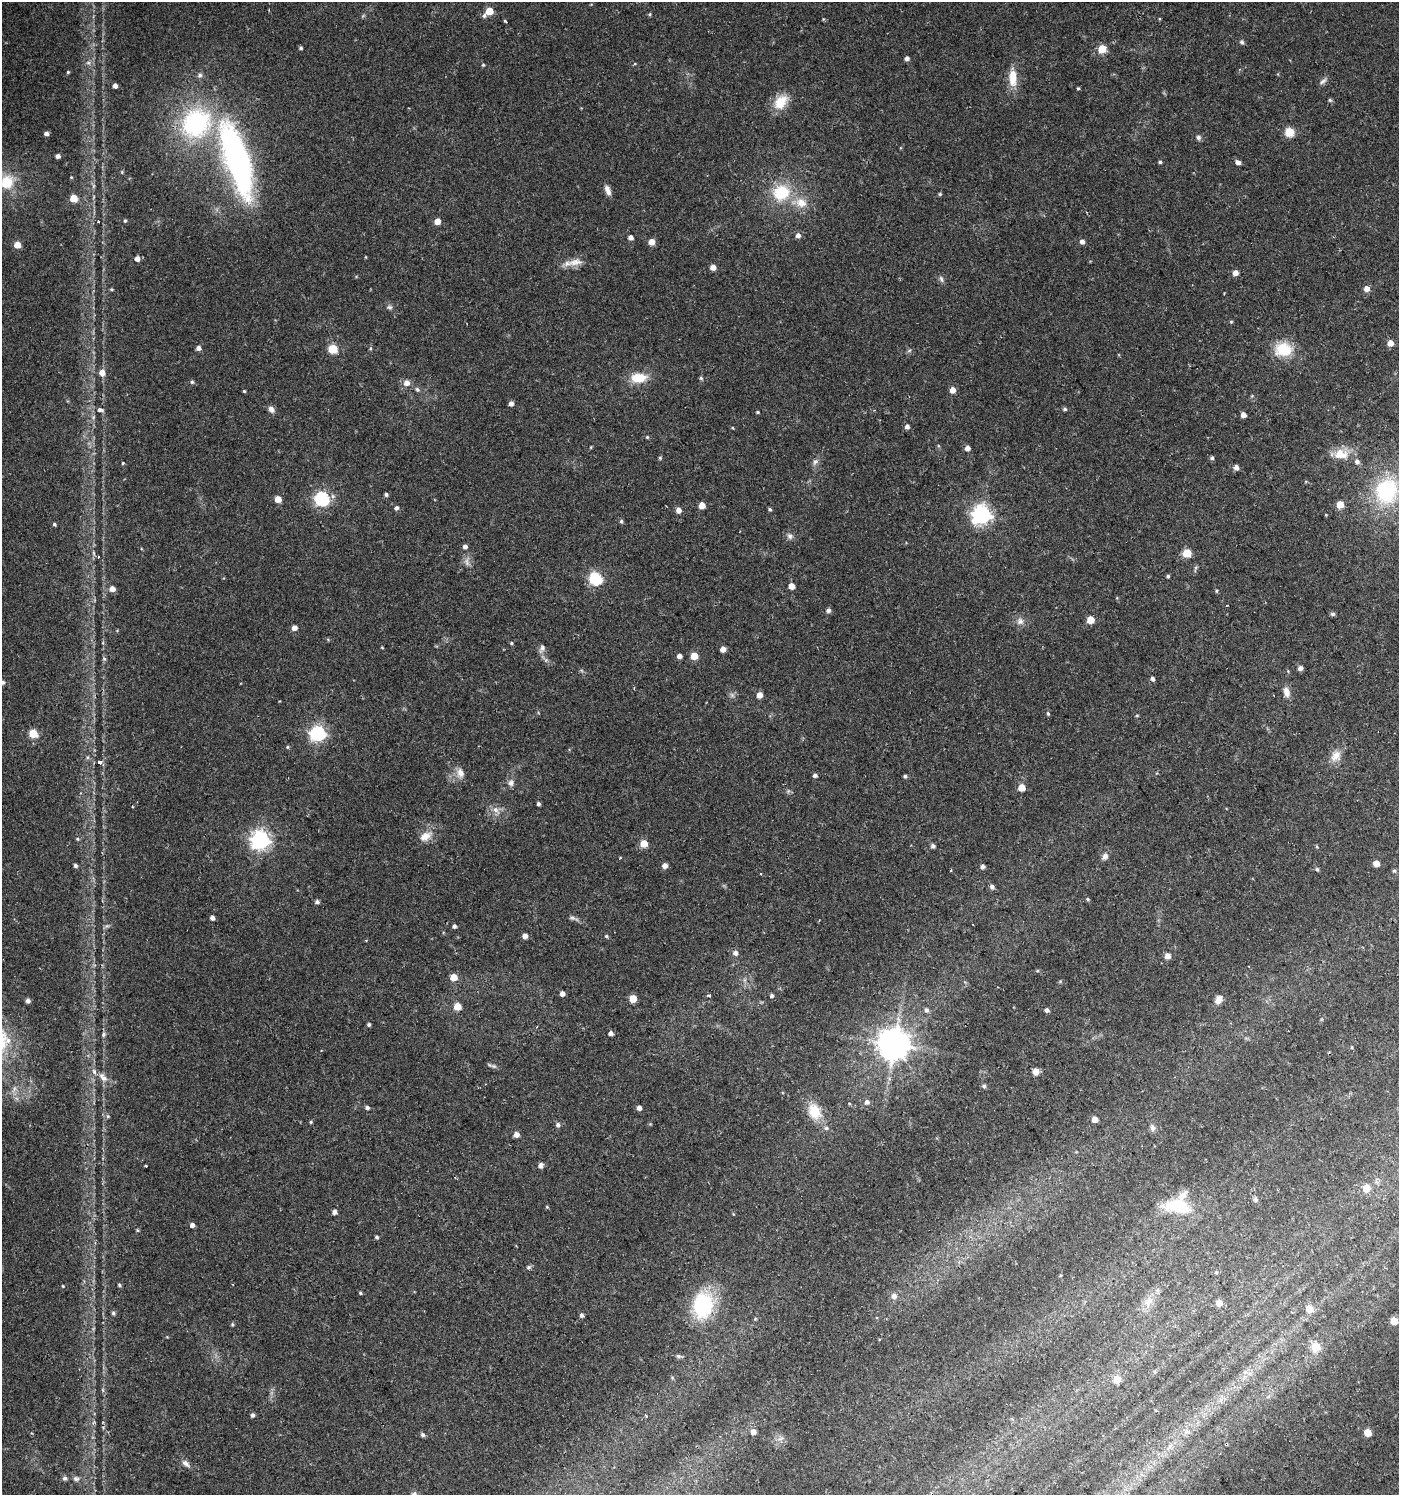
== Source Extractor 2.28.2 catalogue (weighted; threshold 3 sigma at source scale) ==
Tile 6 of 4 x 4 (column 2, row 2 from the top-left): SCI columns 1528-2924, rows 2989-4481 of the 5915 x 5974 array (HDU 1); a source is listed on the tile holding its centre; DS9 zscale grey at full resolution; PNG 1401 x 1497 px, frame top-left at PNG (2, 2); no overlay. Shown black and unused: <1% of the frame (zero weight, under 2 of 3 exposures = <1% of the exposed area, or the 3 px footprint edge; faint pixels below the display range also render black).
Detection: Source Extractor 2.28.2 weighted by HDU 2 'WHT'; one run over the whole footprint, this tile lists its part. Background 0.0257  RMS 0.0043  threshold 0.0194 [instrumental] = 3 sigma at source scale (4.5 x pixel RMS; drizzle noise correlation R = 1.50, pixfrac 1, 0.0396/0.0396 arcsec/px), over >= 5 px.
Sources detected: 230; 2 cosmic-ray / hot-pixel residue — not listed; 3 inside a brighter listed object's ellipse — not listed separately; the other 225 listed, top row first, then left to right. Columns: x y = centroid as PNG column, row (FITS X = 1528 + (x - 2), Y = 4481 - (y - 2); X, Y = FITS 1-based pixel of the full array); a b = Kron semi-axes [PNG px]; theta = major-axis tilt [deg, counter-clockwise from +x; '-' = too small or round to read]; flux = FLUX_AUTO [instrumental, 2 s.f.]
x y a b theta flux
489 11 5 5 - 10
650 14 5 3 - 0.5
484 15 6 6 - 1.1
505 21 3 3 - 0.6
1242 42 6 5 - 1
301 48 4 4 - 0.8
1102 49 5 5 - 14
907 58 4 4 - 1.7
88 63 7 5 -28 1.1
483 65 4 4 - 0.54
68 72 3 3 - 0.53
200 75 6 6 - 0.95
1013 78 22 10 -90 7.4
1323 81 12 6 36 1.4
115 85 4 4 - 2
1078 89 4 3 - 0.54
1330 100 6 4 -45 0.65
780 102 20 13 55 9
196 123 31 28 48 58
1289 132 5 5 - 20
46 133 4 4 - 1.6
1198 137 7 6 - 1.1
58 156 4 4 - 1.8
237 160 75 22 -72 140
1160 162 4 3 - 0.69
1238 162 6 4 -18 2
71 177 4 3 - 0.36
6 182 20 18 16 13
93 186 6 4 71 0.69
608 190 12 6 -67 2.5
781 193 20 18 22 18
940 194 4 4 - 0.56
73 198 5 5 - 11
801 202 16 13 -32 6.9
125 221 4 3 - 0.56
437 221 5 4 - 4.4
98 222 3 2 - 0.55
798 235 5 5 - 1.9
630 237 5 4 - 1.9
652 242 5 5 - 4.7
1082 242 5 4 - 2
17 245 5 5 - 6.5
137 259 5 4 - 2.4
575 262 23 9 8 4.5
713 267 5 5 - 3
1235 273 5 4 - 3.1
941 279 9 5 -71 1.1
111 289 4 3 - 0.51
1367 289 5 5 - 3.1
390 307 8 5 -25 1
1231 322 5 3 - 0.44
1390 343 5 5 - 4.6
198 348 5 4 - 2
332 349 5 5 - 19
1283 349 20 16 3 14
909 351 6 4 20 0.65
102 373 6 6 - 4.1
638 378 17 10 4 9.6
701 378 5 5 - 0.64
192 382 5 5 - 0.71
407 383 7 7 - 2.6
417 389 7 5 -66 0.82
952 390 5 5 - 4.2
244 391 3 3 - 0.44
511 404 4 4 - 2.1
271 409 9 7 -51 1.8
1065 409 5 4 - 0.82
100 410 7 5 -12 1.6
757 412 4 3 - 0.48
1243 415 4 4 - 2.9
907 427 5 5 - 1.6
733 428 4 3 - 0.35
647 437 4 4 - 0.53
591 447 5 3 - 0.37
967 448 5 4 - 2.5
1341 454 22 14 -3 7.8
660 458 5 4 - 0.59
1212 458 4 4 - 1
815 462 10 6 55 1.5
123 463 4 3 - 0.45
1236 467 5 5 - 2.1
1387 491 33 28 72 40
386 494 4 4 - 1
278 499 5 5 - 6.2
322 499 6 6 - 84
1340 504 5 5 - 6.8
702 506 5 5 - 5.1
397 508 5 4 - 1.3
770 509 5 4 - 0.69
678 510 5 5 - 2.8
981 515 7 7 - 200
621 521 5 5 - 0.77
54 524 4 4 - 0.67
790 536 9 8 - 1.6
465 546 5 5 - 1.5
1187 553 5 5 - 16
99 557 3 2 - 0.35
467 562 13 6 -79 2.1
1168 576 4 3 - 0.7
595 579 6 6 - 57
791 586 5 4 - 4.6
112 589 5 5 - 3.8
1216 591 4 4 - 0.6
828 610 5 5 - 1.4
1333 614 6 5 - 0.84
1090 620 5 5 - 8.8
1020 621 10 10 - 2.4
294 628 4 4 - 2.7
511 643 5 4 - 0.53
382 647 5 3 - 0.34
542 648 11 7 65 1.8
723 649 5 4 - 3.5
679 656 4 4 - 2.1
694 656 5 5 - 8.2
104 659 5 5 - 0.66
1300 668 5 5 - 1.6
1152 678 5 4 - 1.1
3 682 5 4 - 1.2
1286 692 11 7 -77 3.3
759 695 5 5 - 3.8
1048 714 6 4 -74 0.68
1137 715 4 4 - 0.45
318 733 6 6 - 110
33 734 5 5 - 16
287 747 4 4 - 0.52
1336 756 16 12 56 4.8
460 773 13 9 -82 3.2
815 775 4 4 - 1.2
905 776 5 4 - 0.84
511 783 9 8 - 1.9
1022 787 5 5 - 8.3
538 804 4 4 - 0.98
495 810 10 7 -51 2.4
425 836 16 10 32 4.7
77 839 5 4 - 0.61
260 840 7 7 - 200
644 844 5 5 - 9.2
933 846 4 4 - 1.4
1105 856 9 7 71 1.9
1376 863 5 4 - 4.6
75 866 4 4 - 1.2
665 866 5 4 - 2.5
983 867 4 4 - 1.5
1317 869 5 4 - 0.8
951 870 3 2 - 0.35
1394 871 5 5 - 0.68
761 874 3 3 - 0.57
992 887 6 5 - 1.3
1088 899 5 4 - 0.6
317 902 5 5 - 1.1
212 918 4 4 - 1.6
572 918 10 5 -13 1.2
454 926 4 4 - 1.1
525 936 4 4 - 2.7
606 936 5 4 - 0.59
735 953 6 6 - 1.8
1167 956 5 5 - 3.6
1037 971 5 3 - 0.47
453 977 5 5 - 7.9
562 993 4 4 - 2.4
709 996 4 3 - 1.1
772 996 5 5 - 0.85
633 998 5 5 - 9.6
1218 1000 9 7 55 2.9
28 1001 4 4 - 1.5
457 1006 5 5 - 8.1
926 1010 7 6 - 1.2
1047 1010 5 4 - 1.5
369 1025 4 3 - 0.98
611 1033 4 4 - 1.5
104 1034 7 5 80 1
894 1045 9 9 - 780
1352 1047 4 3 - 0.36
494 1066 7 5 -19 0.97
1036 1071 5 5 - 6
103 1078 14 8 -48 3.2
984 1086 5 5 - 1.1
867 1102 7 6 - 1.7
367 1108 5 4 - 1.2
639 1108 4 4 - 2
814 1111 19 14 -62 11
108 1116 5 5 - 0.69
1095 1119 4 4 - 4.4
311 1122 5 4 - 0.55
558 1125 5 5 - 1.3
826 1128 6 5 - 1.1
1152 1128 9 6 -77 1.6
516 1134 5 5 - 2.6
541 1165 5 4 - 2.5
146 1166 3 2 - 0.51
1366 1188 5 5 - 10
1256 1200 8 4 -90 0.84
1177 1206 37 17 -10 17
547 1207 5 3 - 0.4
334 1212 4 4 - 2.1
192 1225 4 4 - 1.8
137 1230 5 3 - 0.51
377 1237 4 4 - 0.78
528 1267 6 6 - 0.92
1216 1272 5 4 - 0.59
233 1284 3 2 - 0.39
119 1285 5 4 - 0.67
63 1286 3 3 - 0.37
360 1293 4 3 - 0.58
894 1296 6 5 - 2.3
1148 1302 15 11 58 4.4
1219 1303 5 5 - 4.9
703 1305 32 24 79 35
1309 1308 5 5 - 6.4
113 1313 6 5 - 0.86
582 1315 5 4 - 1.1
755 1319 5 4 - 0.47
1394 1321 5 5 - 11
232 1324 5 4 - 0.57
1316 1347 5 5 - 17
678 1356 8 5 -26 0.89
1117 1379 5 5 - 8.4
253 1415 5 4 - 1.2
753 1432 5 5 - 2.7
1367 1432 5 5 - 8.5
422 1435 5 5 - 1.1
781 1439 9 4 19 1.1
186 1463 12 6 -43 1.9
65 1478 5 5 - 1.4
76 1479 8 7 - 1.4
Overlapping masked pixels (flux is a lower limit): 1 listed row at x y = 237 160
Isophote crosses this tile's border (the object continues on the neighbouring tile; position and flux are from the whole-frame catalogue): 2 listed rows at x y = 6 182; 3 682